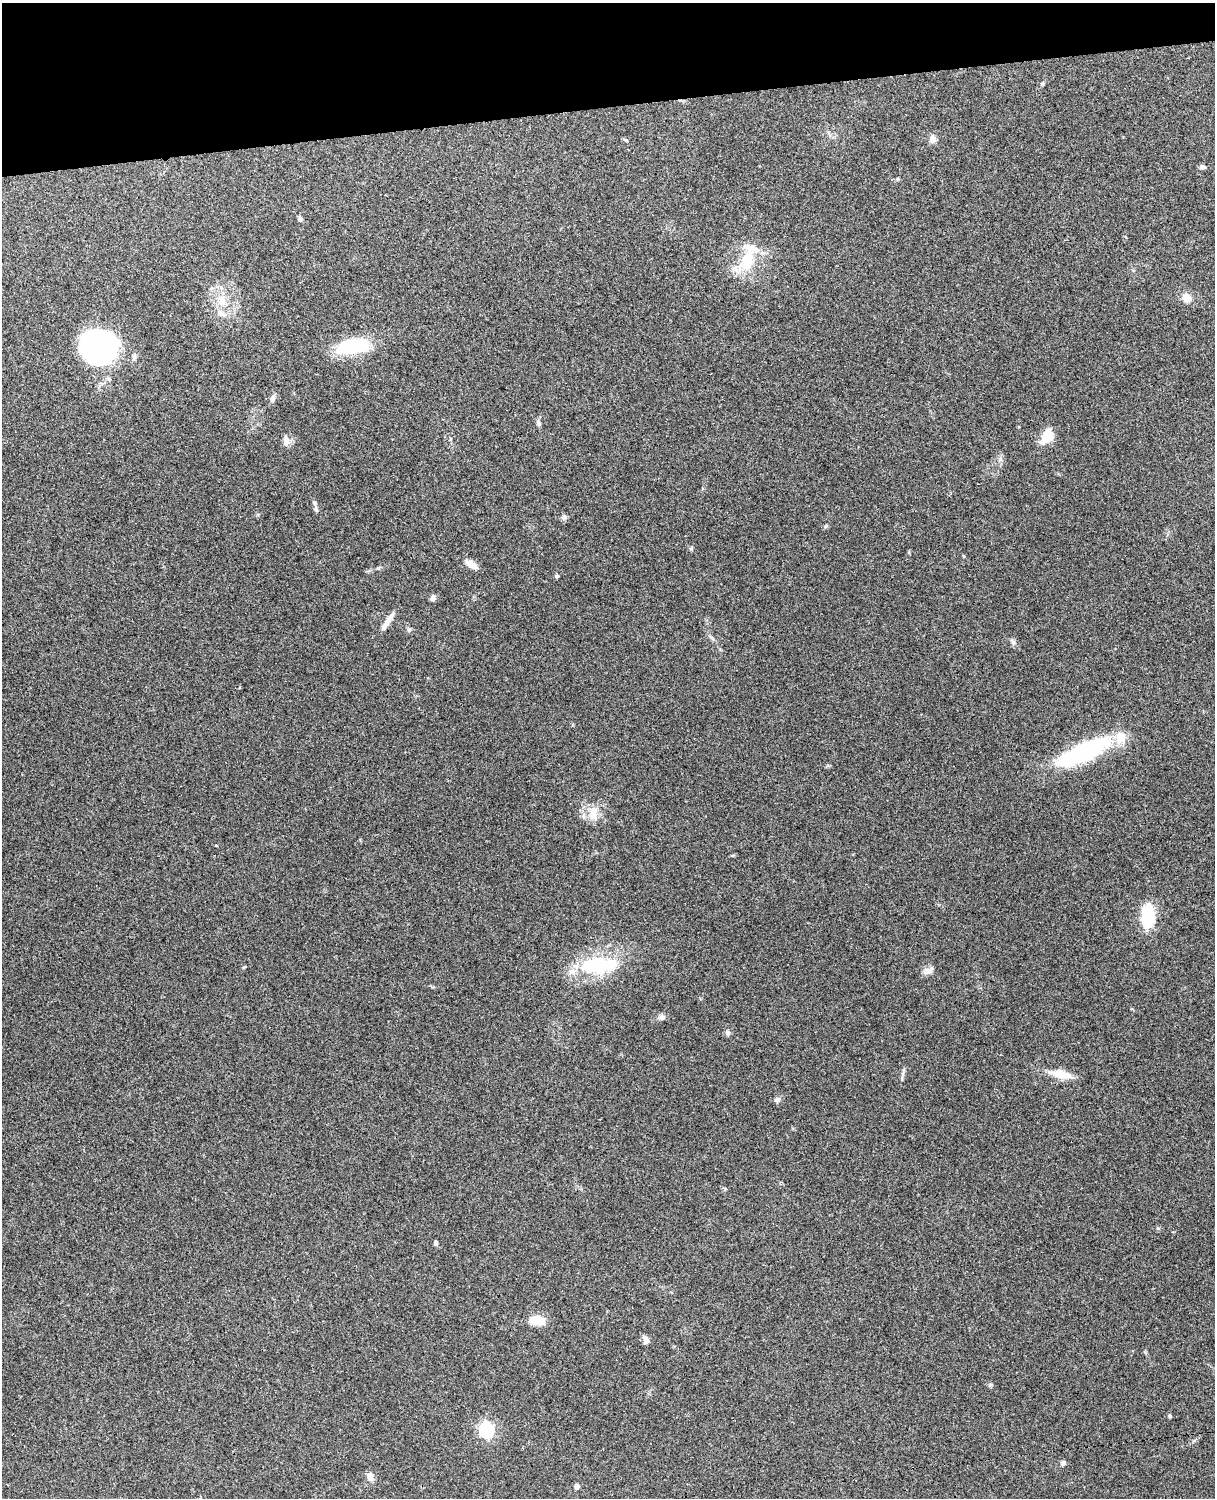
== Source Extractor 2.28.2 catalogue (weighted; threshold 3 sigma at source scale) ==
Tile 3 of 4 x 3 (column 3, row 1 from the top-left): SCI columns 2543-3755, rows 3155-4650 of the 5088 x 4927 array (HDU 1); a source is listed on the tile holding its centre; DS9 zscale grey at full resolution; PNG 1217 x 1500 px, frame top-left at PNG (2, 3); no overlay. Shown black and unused: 7% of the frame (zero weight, under 3 of 4 exposures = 6% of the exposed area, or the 3 px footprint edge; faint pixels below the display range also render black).
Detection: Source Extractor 2.28.2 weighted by HDU 2 'WHT'; one run over the whole footprint, this tile lists its part. Background 0.217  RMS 0.0083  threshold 0.0375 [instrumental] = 3 sigma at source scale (4.5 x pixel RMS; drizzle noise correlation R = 1.50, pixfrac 1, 0.05/0.05 arcsec/px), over >= 5 px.
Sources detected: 45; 4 inside a brighter listed object's ellipse — not listed separately; the other 41 listed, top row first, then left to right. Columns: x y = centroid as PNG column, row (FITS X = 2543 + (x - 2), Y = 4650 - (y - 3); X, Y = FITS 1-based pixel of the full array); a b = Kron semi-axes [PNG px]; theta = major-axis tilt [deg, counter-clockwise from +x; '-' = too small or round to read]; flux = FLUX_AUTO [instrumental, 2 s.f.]
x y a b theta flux
1042 83 6 5 - 1.2
933 139 7 7 - 5.9
626 140 6 4 -44 0.95
1202 167 8 6 -8 1.8
300 219 6 5 - 1.8
748 261 35 20 68 29
1186 297 9 8 - 8.8
222 300 15 11 -77 10
98 346 31 29 -19 180
353 346 33 13 10 54
272 398 9 6 73 3.4
538 423 8 5 -67 2.2
1047 435 15 9 68 22
286 441 14 8 90 4.5
316 509 8 5 -75 1.7
564 517 7 6 - 2.2
826 526 6 4 46 1.1
963 556 5 3 - 0.73
471 564 16 8 -32 7
557 576 5 5 - 1.3
433 598 8 7 - 2.5
385 625 23 7 61 6.8
409 630 6 5 - 1.5
1013 642 8 6 -88 2.1
1083 752 57 17 25 110
593 812 16 11 -88 10
1148 915 23 12 87 40
598 965 42 18 4 64
928 971 16 7 34 4
661 1017 11 7 8 3
727 1032 7 7 - 2.2
1060 1074 27 10 -10 14
777 1099 7 6 - 2.6
436 1243 6 5 - 1.7
537 1320 18 11 -5 13
646 1340 10 7 -71 3.5
1170 1416 4 4 - 1.4
486 1430 7 6 - 170
1063 1463 7 6 - 2.1
370 1476 11 7 -66 5.2
577 1486 5 5 - 4
Unlisted compact peaks at least as high as the median listed source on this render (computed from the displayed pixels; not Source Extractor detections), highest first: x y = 378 568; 691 549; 1158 1228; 991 1385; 897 179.